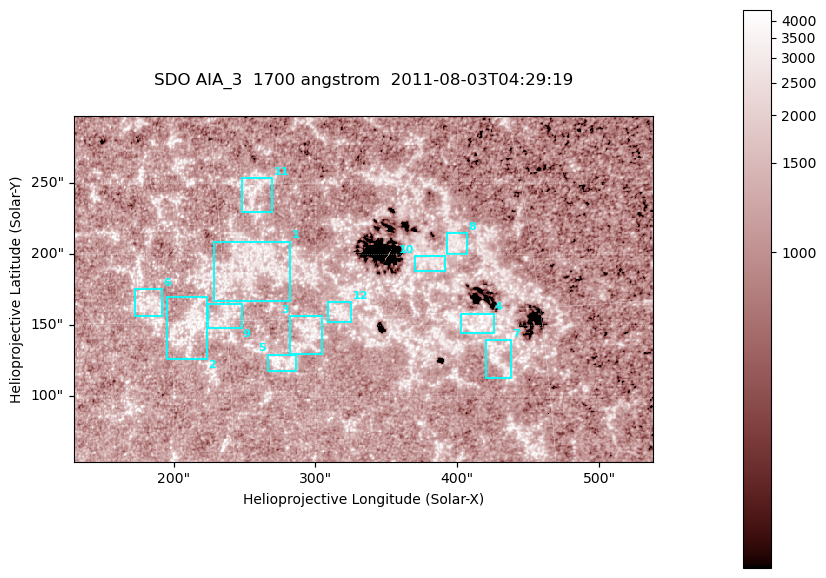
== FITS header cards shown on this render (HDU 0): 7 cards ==
TELESCOP= 'SDO     '           /
INSTRUME= 'AIA_3   '           /
WAVELNTH=                 1700 /
WAVEUNIT= 'angstrom'           /
DATE-OBS= '2011-08-03T04:29:19.723' /
CTYPE1  = 'HPLN-TAN'           /
CTYPE2  = 'HPLT-TAN'           /

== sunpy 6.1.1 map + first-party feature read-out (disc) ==
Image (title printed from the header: SDO AIA_3  1700 angstrom  2011-08-03T04:29:19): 666 x 399 px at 0.613 arcsec/px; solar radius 945 arcsec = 1543 px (partial field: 3.6% of the solar disc is inside the frame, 100% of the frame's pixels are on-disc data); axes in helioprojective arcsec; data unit not stated in the header (colour bar unlabelled)
Pointing: header CRPIX1/2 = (2049.23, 2048.32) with CRVAL1/2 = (0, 0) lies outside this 666 x 399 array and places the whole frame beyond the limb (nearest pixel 1.4 R_sun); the SolarSoft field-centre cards XCEN/YCEN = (333.7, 175.7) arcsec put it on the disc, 1905 arcsec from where CRPIX/CRVAL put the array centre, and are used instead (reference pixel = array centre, CRVAL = XCEN/YCEN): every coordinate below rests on XCEN/YCEN
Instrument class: DISC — disc imager (sunpy class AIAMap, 1700 A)
Bright regions (active regions / flare kernels): reference = the on-disc median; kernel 5 px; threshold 5 sigma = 1352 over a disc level ~1129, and >= 1.15x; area >= 265 px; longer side >= 5 px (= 3.1 arcsec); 12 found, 12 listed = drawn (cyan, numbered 1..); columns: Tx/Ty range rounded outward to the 2 arcsec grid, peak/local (2 s.f.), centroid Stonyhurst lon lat
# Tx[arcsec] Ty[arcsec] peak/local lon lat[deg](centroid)
1 228..282 166..210 3 +16 +17
2 194..224 126..170 3.5 +13 +15
3 282..306 130..158 3.3 +19 +14
4 402..426 144..158 4.2 +27 +14
5 266..288 118..130 3.6 +17 +13
6 172..192 156..176 3.1 +11 +16
7 420..438 112..140 3.3 +28 +13
8 392..408 200..216 2.8 +26 +18
9 224..248 148..166 2.9 +15 +15
10 370..392 188..200 3 +25 +17
11 248..270 230..254 3.1 +17 +21
12 308..326 152..166 3 +20 +15